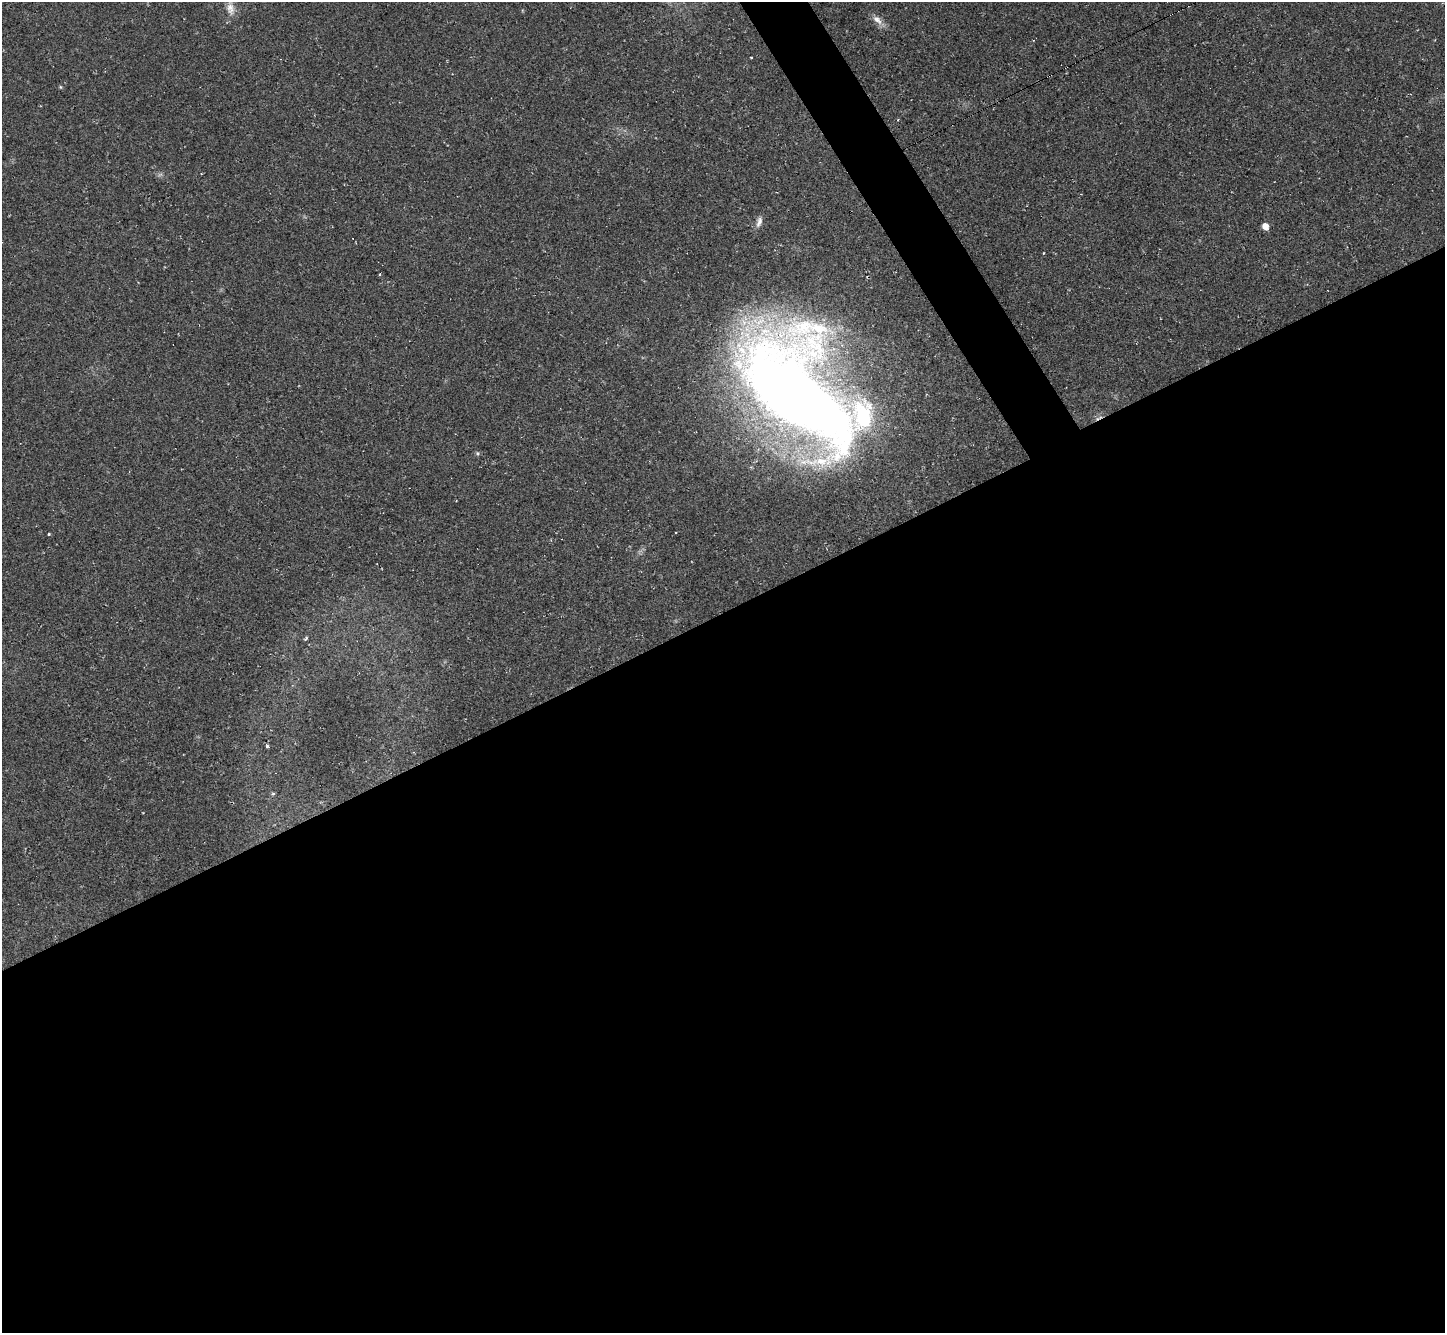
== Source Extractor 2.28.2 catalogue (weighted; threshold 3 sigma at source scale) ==
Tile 15 of 4 x 4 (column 3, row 4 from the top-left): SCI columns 2887-4329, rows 288-1618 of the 5772 x 5763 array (HDU 1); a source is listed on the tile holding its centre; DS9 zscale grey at full resolution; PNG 1447 x 1335 px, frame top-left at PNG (2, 2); no overlay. Shown black and unused: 56% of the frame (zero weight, under 2 of 3 exposures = <1% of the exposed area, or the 3 px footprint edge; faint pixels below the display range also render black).
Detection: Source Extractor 2.28.2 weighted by HDU 2 'WHT'; one run over the whole footprint, this tile lists its part. Background 0.045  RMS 0.0066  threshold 0.0299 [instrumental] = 3 sigma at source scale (4.5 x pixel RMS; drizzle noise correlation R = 1.50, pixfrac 1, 0.05/0.05 arcsec/px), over >= 5 px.
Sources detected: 18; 3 cosmic-ray / hot-pixel residue — not listed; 1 inside a brighter listed object's ellipse — not listed separately; the other 14 listed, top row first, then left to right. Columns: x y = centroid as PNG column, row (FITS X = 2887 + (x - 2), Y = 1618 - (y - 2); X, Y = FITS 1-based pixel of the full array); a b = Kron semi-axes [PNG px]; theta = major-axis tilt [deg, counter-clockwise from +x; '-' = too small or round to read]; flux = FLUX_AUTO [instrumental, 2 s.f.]
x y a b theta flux
230 8 20 10 -80 6.4
877 20 17 7 -44 4.9
751 57 3 2 - 0.54
60 87 6 4 -88 0.7
759 222 16 7 71 3.6
1265 226 5 5 - 6.6
1043 253 4 2 - 0.45
380 274 3 3 - 0.59
797 396 135 70 -51 890
676 533 3 2 - 0.45
49 534 3 2 - 0.67
306 639 6 3 45 1.1
267 746 4 4 - 0.92
273 794 5 5 - 0.86